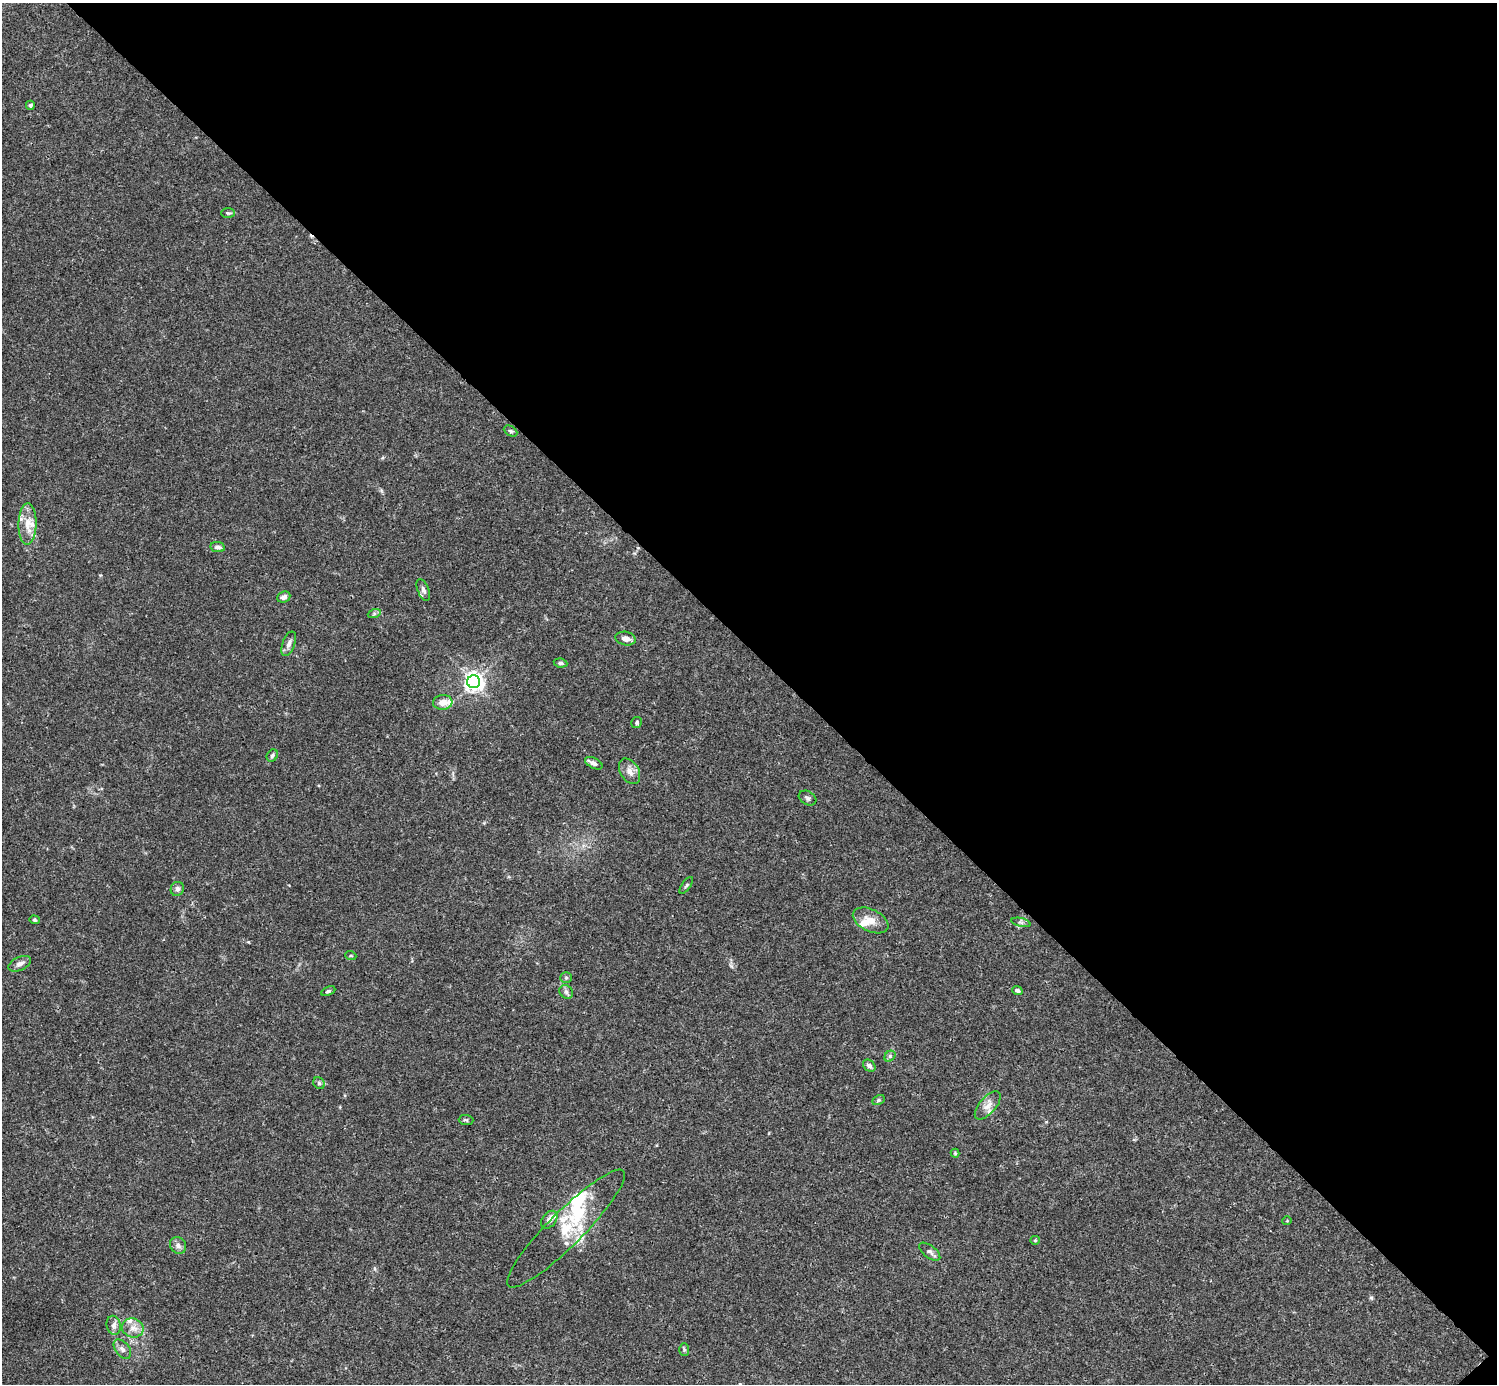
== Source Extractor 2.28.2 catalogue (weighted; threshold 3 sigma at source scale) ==
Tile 8 of 4 x 4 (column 4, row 2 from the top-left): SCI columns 4485-5979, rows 2920-4301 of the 5982 x 5981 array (HDU 1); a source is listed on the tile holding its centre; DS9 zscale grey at full resolution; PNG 1499 x 1386 px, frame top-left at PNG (2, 3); each listed source drawn as its Kron ellipse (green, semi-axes under 4 px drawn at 4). Shown black and unused: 47% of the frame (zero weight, under 3 of 4 exposures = <1% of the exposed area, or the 3 px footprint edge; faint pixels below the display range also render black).
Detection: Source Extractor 2.28.2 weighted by HDU 2 'WHT'; one run over the whole footprint, this tile lists its part. Background 0.0165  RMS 0.0022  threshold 0.00972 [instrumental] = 3 sigma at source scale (4.5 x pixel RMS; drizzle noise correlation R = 1.50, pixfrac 1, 0.05/0.05 arcsec/px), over >= 5 px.
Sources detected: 58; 1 inside a brighter object's white glare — neither listed nor drawn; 11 inside a brighter listed object's ellipse — not listed separately; the other 46 listed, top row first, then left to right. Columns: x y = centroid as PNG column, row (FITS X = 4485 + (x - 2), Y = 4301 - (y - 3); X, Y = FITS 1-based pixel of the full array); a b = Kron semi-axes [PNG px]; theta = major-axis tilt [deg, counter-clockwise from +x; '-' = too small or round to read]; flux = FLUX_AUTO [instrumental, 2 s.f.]
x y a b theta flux
30 105 4 4 - 0.38
228 213 7 4 -1 0.36
511 431 7 5 -27 0.37
27 524 21 9 89 2.6
218 547 7 5 -10 0.72
423 590 11 5 -69 0.75
284 597 7 5 25 0.86
374 614 7 4 19 0.35
625 639 10 6 -11 1.2
289 644 13 6 70 0.94
560 663 7 4 -8 0.46
474 682 6 6 - 99
443 702 10 7 4 1.8
637 722 6 5 - 0.36
272 756 6 5 - 0.45
594 763 9 5 -26 0.84
629 771 14 9 -59 1.6
808 798 9 6 -30 0.54
686 885 10 2 55 0.28
177 889 7 6 - 0.74
34 920 5 4 - 0.27
871 920 19 11 -26 2.4
1021 922 10 4 -13 0.48
351 956 5 3 - 0.19
20 964 12 6 24 0.89
566 978 6 5 - 0.38
328 991 7 4 24 0.36
1017 991 5 4 - 0.47
566 992 7 6 - 0.56
890 1056 6 5 - 0.4
869 1066 7 5 -40 0.66
319 1083 6 5 - 0.37
879 1100 6 4 28 0.38
988 1105 17 8 49 1.6
466 1120 7 5 -1 0.35
955 1153 4 4 - 0.26
549 1220 10 7 51 1.3
1287 1221 5 3 - 0.16
566 1229 81 17 45 9.5
1035 1240 5 4 - 0.23
178 1245 9 7 -51 0.89
930 1252 12 6 -37 0.7
114 1325 10 7 -77 0.81
133 1328 11 9 -12 1.6
122 1349 11 7 -51 0.88
684 1350 6 5 - 0.32